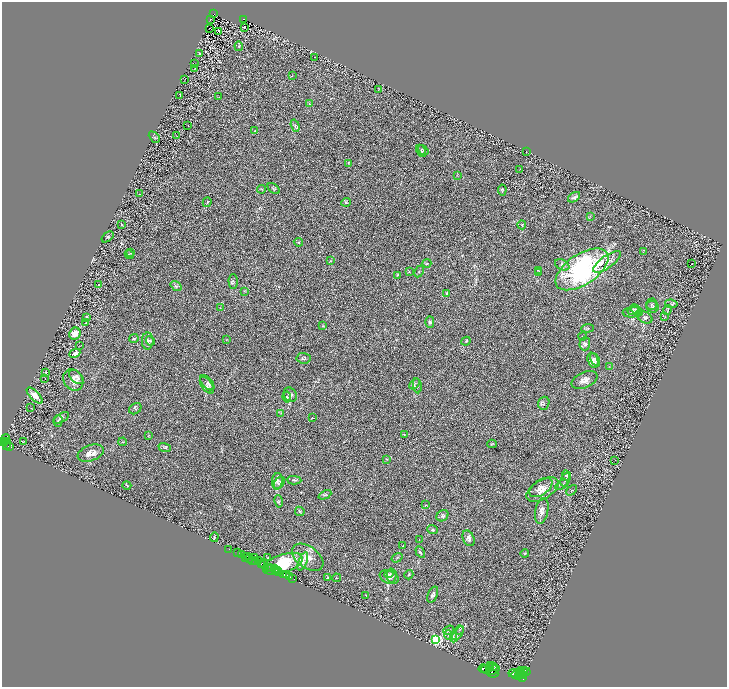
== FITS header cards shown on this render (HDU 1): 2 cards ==
NAXIS1  =                 1450
NAXIS2  =                 1369

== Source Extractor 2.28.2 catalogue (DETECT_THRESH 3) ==
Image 1450 x 1369 px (HDU 1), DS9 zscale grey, zoomed out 1/2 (1 PNG px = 2 x 2 image px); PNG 729 x 689 px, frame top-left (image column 2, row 1369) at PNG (2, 2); each listed source drawn as its Kron ellipse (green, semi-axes under 4 px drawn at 4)
Background 0.611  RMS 0.03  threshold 0.0909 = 3 sigma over >= 5 px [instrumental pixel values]
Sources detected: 233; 31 cannot appear on this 1/2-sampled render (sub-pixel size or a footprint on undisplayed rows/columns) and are neither listed nor drawn; the other 202 listed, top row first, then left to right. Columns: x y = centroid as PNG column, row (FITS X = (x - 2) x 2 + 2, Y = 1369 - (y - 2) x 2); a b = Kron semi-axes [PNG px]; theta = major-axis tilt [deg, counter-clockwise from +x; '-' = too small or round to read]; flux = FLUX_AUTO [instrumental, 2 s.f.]
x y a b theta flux
213 14 2 2 - 5.3
244 19 2 2 - 17
210 20 2 1 - 1.6
245 27 2 1 - 1.5
209 28 2 1 - 1.9
218 31 3 1 - 49
239 46 5 3 - 6.8
200 53 3 2 - 9.2
315 57 2 1 - 1.2
195 64 2 2 - 1.7
195 68 2 1 - 1.4
292 76 4 1 - 2.5
185 79 2 1 - 1.9
378 90 3 1 - 1.8
180 95 4 2 - 6.2
219 97 3 2 - 2.1
309 104 3 3 - 4.4
188 126 2 1 - 1.5
295 126 6 4 -72 10
255 131 2 2 - 2
177 136 2 2 - 1.9
154 137 6 2 -45 5.1
423 150 6 3 -37 6.6
421 151 6 4 -62 8.4
527 152 2 1 - 2.3
348 163 3 2 - 3
520 169 2 1 - 1.6
457 175 4 2 - 3.3
261 189 4 3 - 4.2
274 189 7 4 -40 9
502 190 5 3 - 6.4
139 194 2 2 - 5.2
574 197 7 4 34 13
207 202 5 2 - 5.8
346 202 5 4 - 7.1
590 216 3 2 - 4.3
122 225 2 1 - 3.7
522 225 4 3 - 4.2
107 237 7 4 39 10
298 242 5 3 - 5.1
643 252 2 2 - 2.2
131 253 3 2 - 3
129 254 5 3 - 4.7
330 261 2 2 - 2.6
607 262 16 6 35 43
427 263 4 3 - 4.5
691 264 2 1 - 33
562 265 8 5 -28 15
582 269 30 15 33 1100
538 270 3 3 - 4.9
409 272 2 2 - 2.6
419 272 6 4 64 6
539 273 4 3 - 4.5
397 275 3 3 - 4.5
233 282 7 4 -89 11
98 285 2 2 - 5.3
176 286 6 3 -35 8.5
245 291 4 3 - 4
447 293 4 3 - 5
652 304 6 5 - 11
671 304 6 3 -8 7.9
653 307 6 5 - 15
220 308 2 1 - 1.7
633 310 6 4 35 10
636 310 6 3 -58 8.9
667 310 5 4 - 5.6
633 312 10 5 3 20
87 317 4 3 - 9.1
645 317 8 5 -27 15
665 317 3 2 - 2.9
86 322 3 1 - 3.1
430 322 6 4 -88 9.1
323 326 4 3 - 4.7
588 328 6 2 5 5
75 334 6 5 - 52
583 336 4 2 - 3.8
134 338 5 3 - 7.9
226 340 2 2 - 2.4
148 341 8 6 88 17
150 341 5 3 - 6.8
466 341 5 3 - 5.4
585 344 7 5 87 15
80 346 2 1 - 1.7
75 353 6 4 26 23
303 358 7 5 -4 9.6
593 360 8 5 -72 19
595 360 7 4 -64 12
610 367 3 2 - 2.6
46 372 4 3 - 5.2
76 377 8 5 -45 19
45 379 2 1 - 1.6
73 380 11 9 -52 38
584 380 13 7 24 38
207 383 9 5 -48 16
415 384 6 3 50 10
207 385 9 5 -55 19
417 386 7 2 -81 6.4
35 395 10 4 -46 48
290 395 8 6 -59 19
287 397 5 3 - 7
544 403 6 5 - 13
31 408 3 2 - 1.9
135 409 6 5 - 11
281 413 3 2 - 3.2
61 418 9 3 28 11
312 418 2 1 - 1.8
58 421 6 4 87 8.8
404 434 3 2 - 2.7
148 435 3 2 - 2.2
6 439 4 3 - 160
5 441 2 1 - 140
3 442 3 2 - 290
23 442 2 1 - 8.2
123 442 4 2 - 3.5
7 444 6 2 82 190
492 444 5 3 - 4.3
9 446 2 2 - 110
165 447 6 4 -21 8.8
91 453 13 7 20 44
387 459 3 2 - 3.9
615 460 2 2 - 2.2
567 476 5 3 - 7.2
565 479 7 2 67 8.8
294 480 7 2 -3 7.5
277 481 8 5 83 18
279 483 7 4 56 14
127 485 4 2 - 4.3
562 485 7 2 31 6.8
541 487 13 7 35 44
542 489 18 9 31 68
572 490 6 2 47 3.6
325 495 7 3 25 8.4
279 501 6 3 -80 6.8
425 505 3 2 - 3.2
300 511 5 3 - 7
542 511 13 6 78 34
442 516 6 5 - 11
432 530 5 3 - 7.3
214 537 5 3 - 6.2
469 538 8 5 -67 17
419 540 2 1 - 1.7
403 546 4 2 - 3.4
229 549 2 1 - 15
420 552 6 2 -60 6.2
238 553 2 2 - 110
525 553 4 3 - 5.2
242 555 2 2 - 290
247 556 2 1 - 12
246 557 2 1 - 30
308 557 18 11 -36 75
250 558 3 1 - 11
254 558 2 2 - 81
268 558 2 2 - 4.3
397 558 6 2 33 4.2
252 560 2 1 - 8.9
259 560 3 1 - 150
255 561 2 1 - 180
303 561 10 4 69 22
262 564 3 1 - 28
263 564 5 3 - 120
283 564 21 9 18 260
267 567 2 1 - 130
269 568 2 1 - 31
271 568 3 1 - 130
275 568 3 1 - 200
276 570 3 1 - 110
278 570 2 1 - 280
279 572 2 1 - 25
284 574 2 2 - 250
389 574 4 3 - 8.6
287 575 2 1 - 150
409 575 5 3 - 4.5
392 576 7 5 87 14
289 577 3 2 - 270
389 577 10 6 -21 23
328 578 4 3 - 5.1
336 578 4 2 - 3.2
293 579 3 2 - 32
366 595 2 2 - 2
433 595 8 4 67 16
448 630 6 4 38 10
460 630 4 2 - 6.1
458 634 9 3 54 11
448 635 5 3 - 7.9
453 636 4 3 - 7.1
436 639 4 3 - 800
491 666 3 2 - 740
489 667 3 2 - 620
493 667 5 2 - 1400
483 668 4 3 - 2300
486 669 4 3 - 2700
493 670 7 4 21 1400
521 671 3 2 - 610
523 672 5 2 - 1100
526 672 4 2 - 370
492 673 6 2 -21 1100
519 673 3 2 - 480
513 674 5 2 - 1300
516 674 5 2 - 2100
523 675 4 3 - 920
518 676 3 2 - 790
522 678 3 2 - 610
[31 sub-pixel or undisplayed-footprint detections neither listed nor drawn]